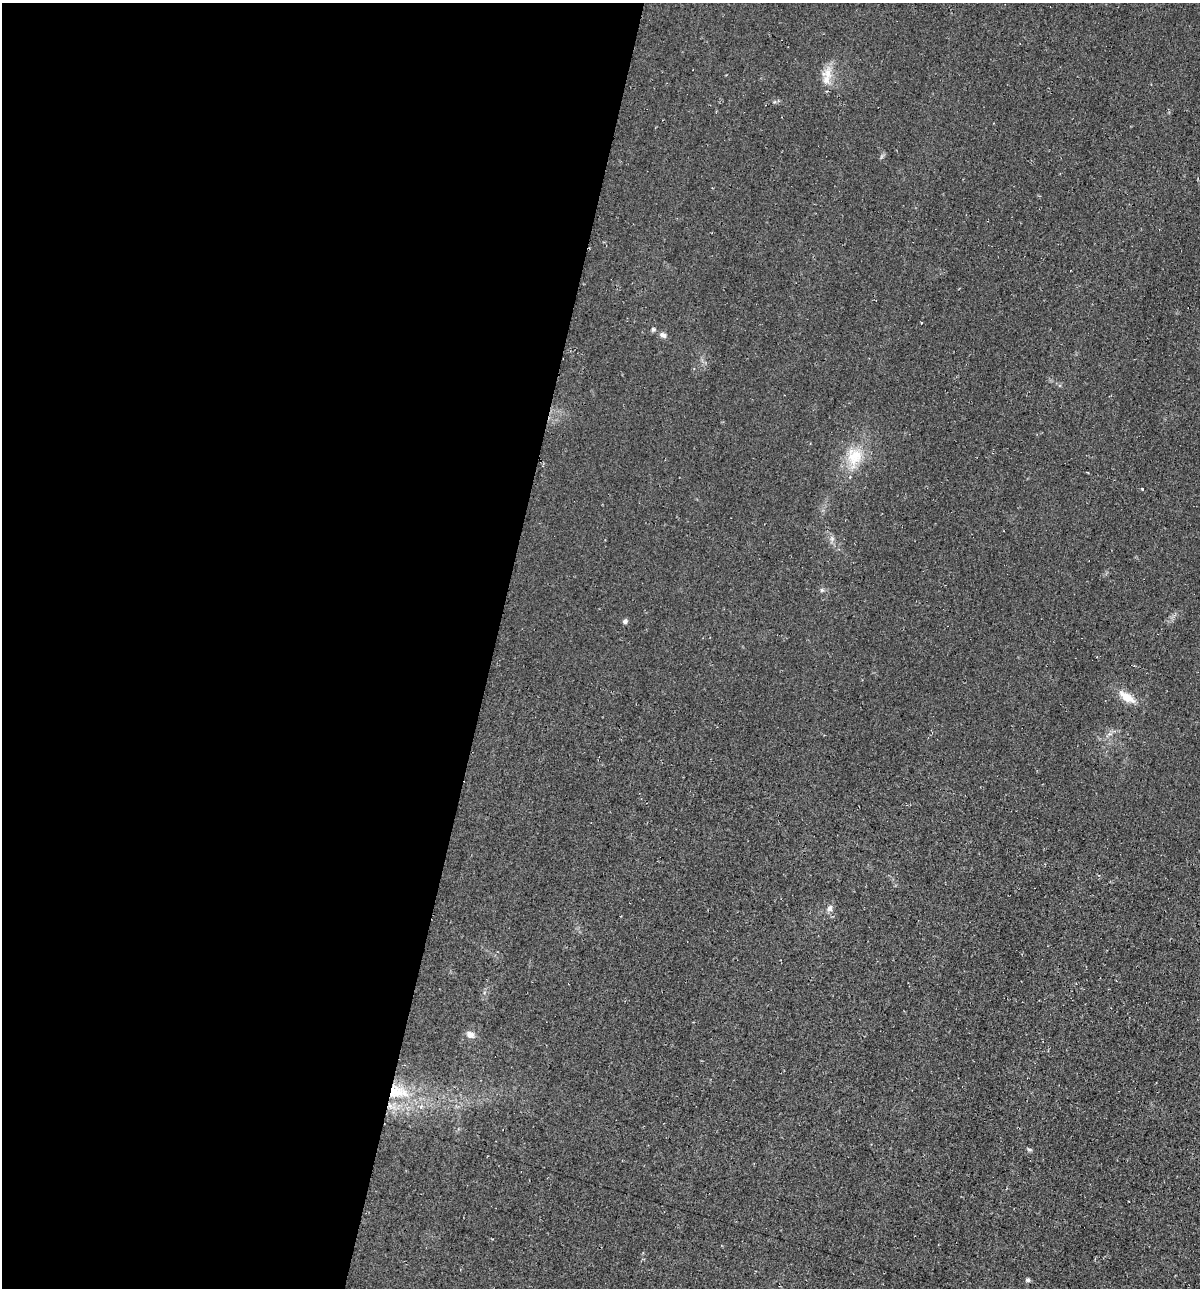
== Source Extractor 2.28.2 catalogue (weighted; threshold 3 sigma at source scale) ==
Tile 5 of 4 x 4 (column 1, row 2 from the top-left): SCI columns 122-1319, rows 2585-3870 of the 5225 x 5189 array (HDU 1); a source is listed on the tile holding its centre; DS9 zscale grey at full resolution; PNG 1202 x 1290 px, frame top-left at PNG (2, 3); no overlay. Shown black and unused: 41% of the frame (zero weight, under 2 of 3 exposures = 1% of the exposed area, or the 3 px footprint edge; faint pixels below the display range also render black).
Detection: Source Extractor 2.28.2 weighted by HDU 2 'WHT'; one run over the whole footprint, this tile lists its part. Background 0.0842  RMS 0.014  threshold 0.0626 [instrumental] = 3 sigma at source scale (4.5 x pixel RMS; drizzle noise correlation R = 1.50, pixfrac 1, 0.05/0.05 arcsec/px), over >= 5 px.
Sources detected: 14; all 14 listed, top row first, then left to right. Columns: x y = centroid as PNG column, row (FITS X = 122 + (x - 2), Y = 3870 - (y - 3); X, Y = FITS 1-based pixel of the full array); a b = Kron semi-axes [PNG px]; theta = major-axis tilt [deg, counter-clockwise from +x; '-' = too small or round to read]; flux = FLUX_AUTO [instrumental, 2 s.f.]
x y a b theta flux
828 73 17 15 -81 20
653 329 5 5 - 2.9
663 335 9 6 -30 5.2
855 457 25 20 55 40
1087 472 3 2 - 1.2
1142 489 3 3 - 4.6
822 590 6 5 - 2.2
625 621 6 5 - 3.5
1127 697 27 10 -34 20
830 908 10 7 63 5.1
470 1034 11 8 -30 7.3
396 1092 26 18 12 51
1029 1149 7 4 -2 2
1028 1280 5 5 - 3.3
Overlapping masked pixels (flux is a lower limit): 1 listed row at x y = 396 1092